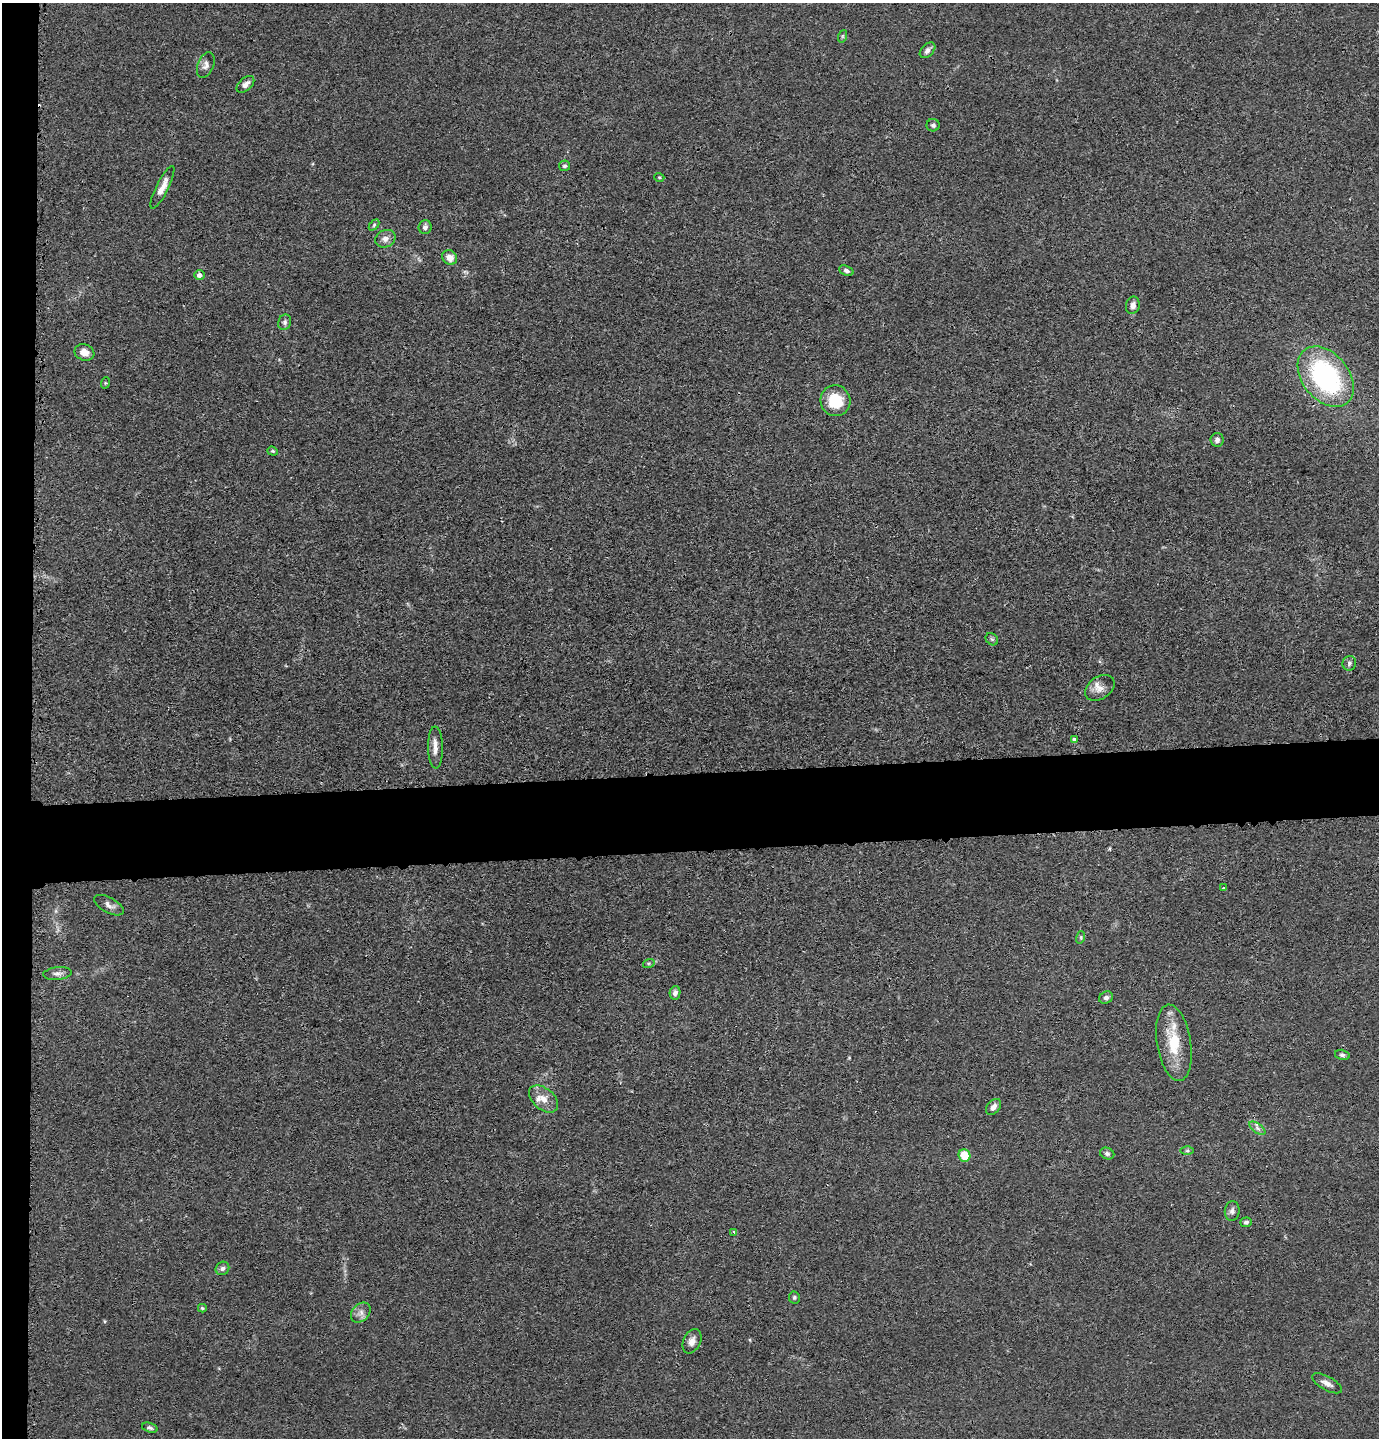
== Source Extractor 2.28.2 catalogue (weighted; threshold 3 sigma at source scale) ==
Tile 4 of 3 x 3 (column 1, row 2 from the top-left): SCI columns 98-1474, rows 1459-2894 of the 4327 x 4353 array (HDU 1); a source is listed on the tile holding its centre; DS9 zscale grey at full resolution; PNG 1381 x 1440 px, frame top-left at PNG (2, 3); each listed source drawn as its Kron ellipse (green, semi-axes under 4 px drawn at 4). Shown black and unused: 8% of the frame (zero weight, under 3 of 4 exposures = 3% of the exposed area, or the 3 px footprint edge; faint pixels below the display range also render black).
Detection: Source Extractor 2.28.2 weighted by HDU 2 'WHT'; one run over the whole footprint, this tile lists its part. Background 0.0138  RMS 0.0026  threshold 0.0117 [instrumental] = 3 sigma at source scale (4.5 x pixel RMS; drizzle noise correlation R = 1.50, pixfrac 1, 0.05/0.05 arcsec/px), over >= 5 px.
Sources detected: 54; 2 inside a brighter listed object's ellipse — not listed separately; the other 52 listed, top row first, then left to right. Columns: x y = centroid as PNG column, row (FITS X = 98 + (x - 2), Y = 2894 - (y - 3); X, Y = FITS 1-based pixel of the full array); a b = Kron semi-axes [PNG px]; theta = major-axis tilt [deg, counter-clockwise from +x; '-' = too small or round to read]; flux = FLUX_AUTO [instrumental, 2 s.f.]
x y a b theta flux
843 36 6 4 71 0.37
927 50 9 6 45 1
206 65 13 8 68 1.3
245 84 10 6 41 1.3
933 125 6 6 - 0.63
565 166 5 5 - 0.63
659 177 5 3 - 0.26
162 187 23 6 63 2.5
374 225 6 4 47 0.37
425 227 7 6 - 0.94
385 239 10 8 23 1.6
450 257 8 7 - 2.2
846 271 7 5 -21 0.73
199 275 5 5 - 1.3
1133 305 9 7 77 1.4
285 322 8 6 68 0.73
84 352 10 8 -20 2.1
1326 377 34 23 -51 42
105 383 6 4 72 0.27
835 401 15 15 - 8.2
1217 440 7 6 - 0.95
273 451 5 4 - 0.36
992 639 7 5 -44 0.49
1349 663 7 6 - 0.7
1100 688 16 11 34 2.2
1074 739 3 3 - 1.3
435 747 21 7 -89 2.1
1224 888 4 4 - 0.34
109 905 16 7 -28 1.4
1081 937 6 4 73 0.38
649 963 6 4 18 0.38
57 973 14 6 6 1.1
675 993 7 5 80 0.97
1106 998 7 6 - 0.84
1174 1043 38 17 -81 10
1342 1055 7 5 -13 0.62
544 1099 17 10 -41 2.8
993 1107 9 6 51 1.2
1257 1128 9 4 -36 0.86
1187 1151 6 4 0 0.38
1107 1154 7 5 -22 0.74
964 1155 6 6 - 6.1
1232 1211 10 7 83 1
1246 1222 6 5 - 0.62
734 1232 4 3 - 0.34
222 1268 7 6 - 0.79
794 1297 6 5 - 0.46
202 1308 4 3 - 0.38
361 1313 11 8 46 1.4
692 1341 13 8 64 1.7
1327 1383 17 7 -29 1.6
150 1428 8 5 -18 0.56